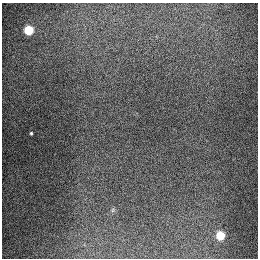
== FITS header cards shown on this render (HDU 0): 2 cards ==
NAXIS1  =                  256
NAXIS2  =                  256

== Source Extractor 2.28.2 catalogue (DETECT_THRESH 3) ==
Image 256 x 256 px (HDU 0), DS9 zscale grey, 1 PNG px = 1 image px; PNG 260 x 260 px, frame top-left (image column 1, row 256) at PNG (2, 3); no overlay
Background 1300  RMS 27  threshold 80.1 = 3 sigma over >= 5 px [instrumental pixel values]
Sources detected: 4; all 4 listed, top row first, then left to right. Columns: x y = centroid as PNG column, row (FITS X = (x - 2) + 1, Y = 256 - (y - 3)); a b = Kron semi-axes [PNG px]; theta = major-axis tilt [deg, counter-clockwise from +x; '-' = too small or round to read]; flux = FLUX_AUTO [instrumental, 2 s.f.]
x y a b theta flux
28 30 6 5 - 91000
31 133 3 3 - 2100
113 210 7 4 71 2400
220 235 6 5 - 67000